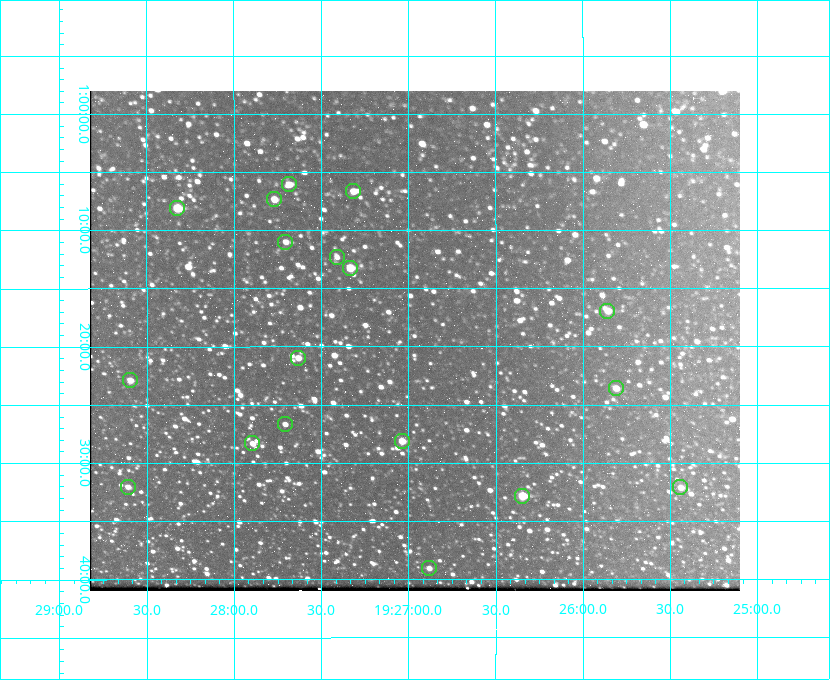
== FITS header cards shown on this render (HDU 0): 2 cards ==
NAXIS1  =                  650 / Width of table row in bytes
NAXIS2  =                  500 / Number of rows in table

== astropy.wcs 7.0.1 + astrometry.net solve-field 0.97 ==
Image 650 x 500 px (HDU 0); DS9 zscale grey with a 90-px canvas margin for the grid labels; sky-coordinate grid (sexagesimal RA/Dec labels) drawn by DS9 from the SOLVED WCS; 18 Tycho-2 reference stars matched to detected sources circled (green)
Header WCS: none
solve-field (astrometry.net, Tycho-2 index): SOLVED blind (the file carries no WCS)
Solved WCS: RA---TAN-SIP/DEC--TAN-SIP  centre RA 19:26:58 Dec +01:19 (291.74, +1.32 deg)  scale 5.16 arcsec/px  FOV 55.9' x 43.0'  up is -180 deg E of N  parity flipped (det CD > 0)
(file carries no celestial WCS; the grid is the blind solution)
Tycho-2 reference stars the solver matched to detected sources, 18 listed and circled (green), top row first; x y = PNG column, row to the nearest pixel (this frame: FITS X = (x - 90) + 1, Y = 500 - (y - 91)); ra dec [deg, ICRS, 3 dp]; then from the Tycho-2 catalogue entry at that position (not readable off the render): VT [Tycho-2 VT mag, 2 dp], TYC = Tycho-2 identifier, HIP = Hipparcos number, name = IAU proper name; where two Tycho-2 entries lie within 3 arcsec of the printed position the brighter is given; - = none
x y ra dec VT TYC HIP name
289 184 291.921 +1.101 10.89 465-1942-1 - -
353 191 291.829 +1.111 10.78 465-2030-1 - -
274 199 291.942 +1.122 10.76 465-1161-1 - -
177 208 292.081 +1.135 10.24 465-979-1 - -
285 242 291.926 +1.184 11.49 465-1994-1 - -
337 257 291.853 +1.206 11.17 465-1444-1 - -
350 268 291.833 +1.221 9.77 465-1968-1 - -
607 311 291.465 +1.282 11.06 465-140-1 - -
298 358 291.908 +1.350 10.94 465-1840-1 - -
130 380 292.148 +1.381 10.77 465-611-1 - -
616 388 291.453 +1.393 11.17 465-261-1 - -
285 424 291.927 +1.444 11.17 465-873-1 - -
402 441 291.759 +1.468 10.00 465-530-1 - -
252 443 291.973 +1.472 10.69 465-577-1 - -
128 487 292.152 +1.534 10.91 465-857-1 - -
680 487 291.360 +1.535 11.71 465-397-1 - -
522 496 291.587 +1.547 9.51 465-596-1 - -
429 568 291.720 +1.651 11.47 465-675-1 - -